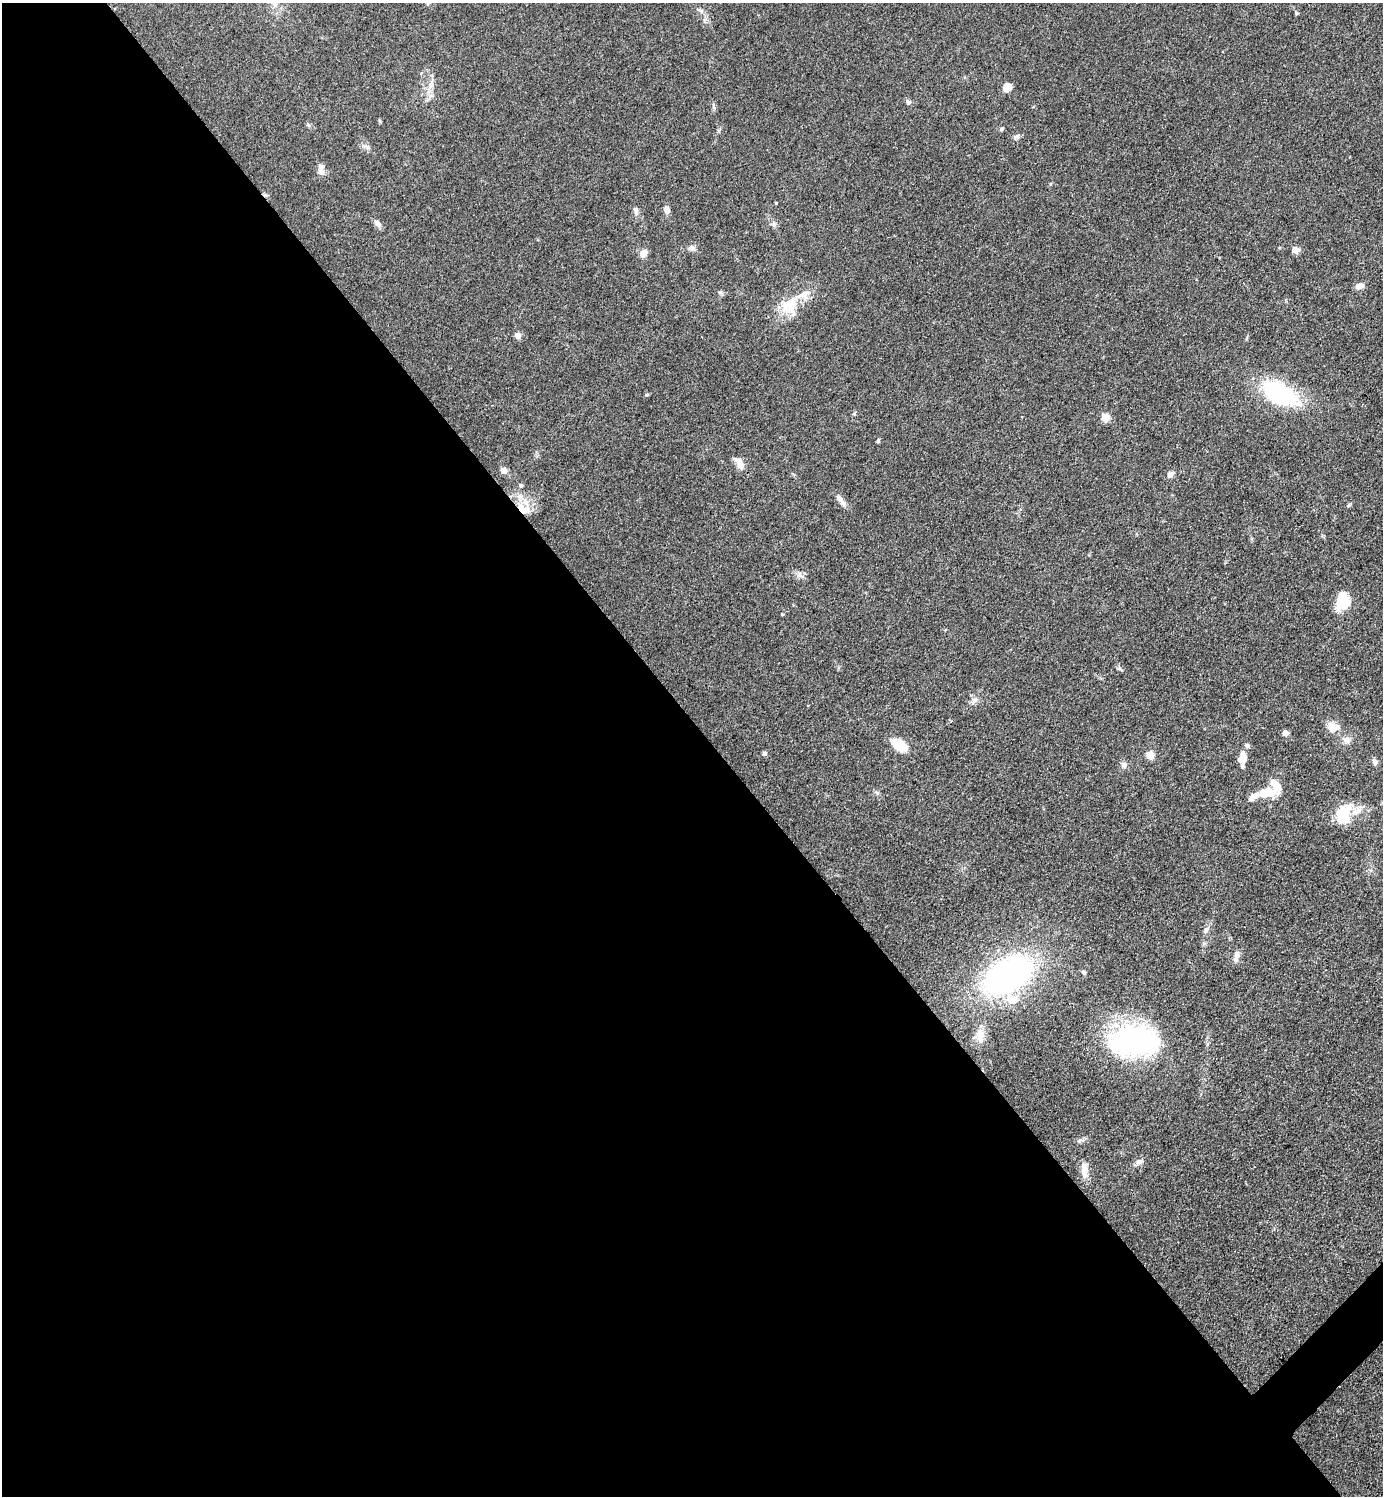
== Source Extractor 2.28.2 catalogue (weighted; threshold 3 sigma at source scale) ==
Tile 9 of 4 x 4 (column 1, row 3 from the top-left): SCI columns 300-1680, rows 1497-2990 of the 5980 x 5982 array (HDU 1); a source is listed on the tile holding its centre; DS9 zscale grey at full resolution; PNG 1385 x 1498 px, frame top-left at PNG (2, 3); no overlay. Shown black and unused: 52% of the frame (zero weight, under 3 of 4 exposures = <1% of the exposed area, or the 3 px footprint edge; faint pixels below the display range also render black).
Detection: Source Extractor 2.28.2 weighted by HDU 2 'WHT'; one run over the whole footprint, this tile lists its part. Background 0.0863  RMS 0.0063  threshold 0.0286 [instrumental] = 3 sigma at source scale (4.5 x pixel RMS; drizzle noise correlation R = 1.50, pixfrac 1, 0.05/0.05 arcsec/px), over >= 5 px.
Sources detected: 69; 1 inside a brighter object's white glare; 1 cosmic-ray / hot-pixel residue — not listed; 6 inside a brighter listed object's ellipse — not listed separately; the other 61 listed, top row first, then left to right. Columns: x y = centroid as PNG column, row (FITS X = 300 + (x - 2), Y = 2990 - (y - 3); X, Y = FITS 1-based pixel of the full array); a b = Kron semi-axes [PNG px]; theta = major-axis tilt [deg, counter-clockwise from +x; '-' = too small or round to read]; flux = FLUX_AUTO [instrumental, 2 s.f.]
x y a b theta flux
428 3 7 3 37 0.77
700 11 11 4 -33 2
1296 13 6 4 -73 0.74
431 85 17 6 72 4.5
1007 87 9 8 - 5.4
908 102 6 6 - 1.9
713 107 9 3 -69 0.99
380 121 6 4 -88 0.71
308 125 6 4 -70 0.87
1001 129 6 4 18 1
1016 137 11 6 35 1.7
366 147 12 5 -17 2.1
321 168 15 7 -89 3.7
776 203 3 3 - 0.55
636 210 12 6 -83 2.3
666 210 7 5 -79 4
377 224 12 6 -46 2.6
774 224 8 7 - 1.9
692 248 10 8 -16 2.6
1295 250 5 4 - 13
643 253 9 7 42 5.3
1359 286 11 7 9 3.3
720 293 7 4 -19 1
789 306 27 21 61 19
517 336 4 4 - 9.2
1279 393 39 20 -27 69
647 395 6 3 9 0.73
854 414 6 4 19 0.76
1105 417 5 5 - 20
878 441 6 4 77 0.84
739 463 18 8 -55 6.4
503 470 5 4 - 8.4
1170 475 7 5 33 4.4
521 486 6 5 - 1.2
841 501 19 6 -54 3.8
1349 505 6 4 70 0.82
523 509 20 12 -36 11
800 575 11 7 -39 2.7
1342 601 20 13 76 18
974 700 9 7 2 2.4
1332 727 15 12 -78 6.5
1285 733 4 4 - 8.1
1346 740 12 9 -21 3.7
899 745 16 9 -34 16
764 753 5 5 - 1.6
1150 755 5 5 - 21
1243 758 14 8 -84 6.2
1375 762 7 6 - 2.6
1124 765 9 8 - 2.5
877 793 7 4 -20 1.1
1266 793 18 9 10 17
1341 817 22 16 -71 15
1206 930 10 6 68 2.2
1236 956 18 7 81 3.2
1084 972 6 5 - 1.2
1008 975 35 21 32 240
1012 999 14 12 -16 10
980 1035 20 12 90 7.2
1134 1041 61 36 3 110
1139 1162 9 7 20 2.9
1084 1168 21 9 -82 6.5
Overlapping masked pixels (flux is a lower limit): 1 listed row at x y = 523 509
Isophote crosses this tile's border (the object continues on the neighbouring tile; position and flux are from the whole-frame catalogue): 1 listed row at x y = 428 3
Unlisted compact peaks at least as high as the median listed source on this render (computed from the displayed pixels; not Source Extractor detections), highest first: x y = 1079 1141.